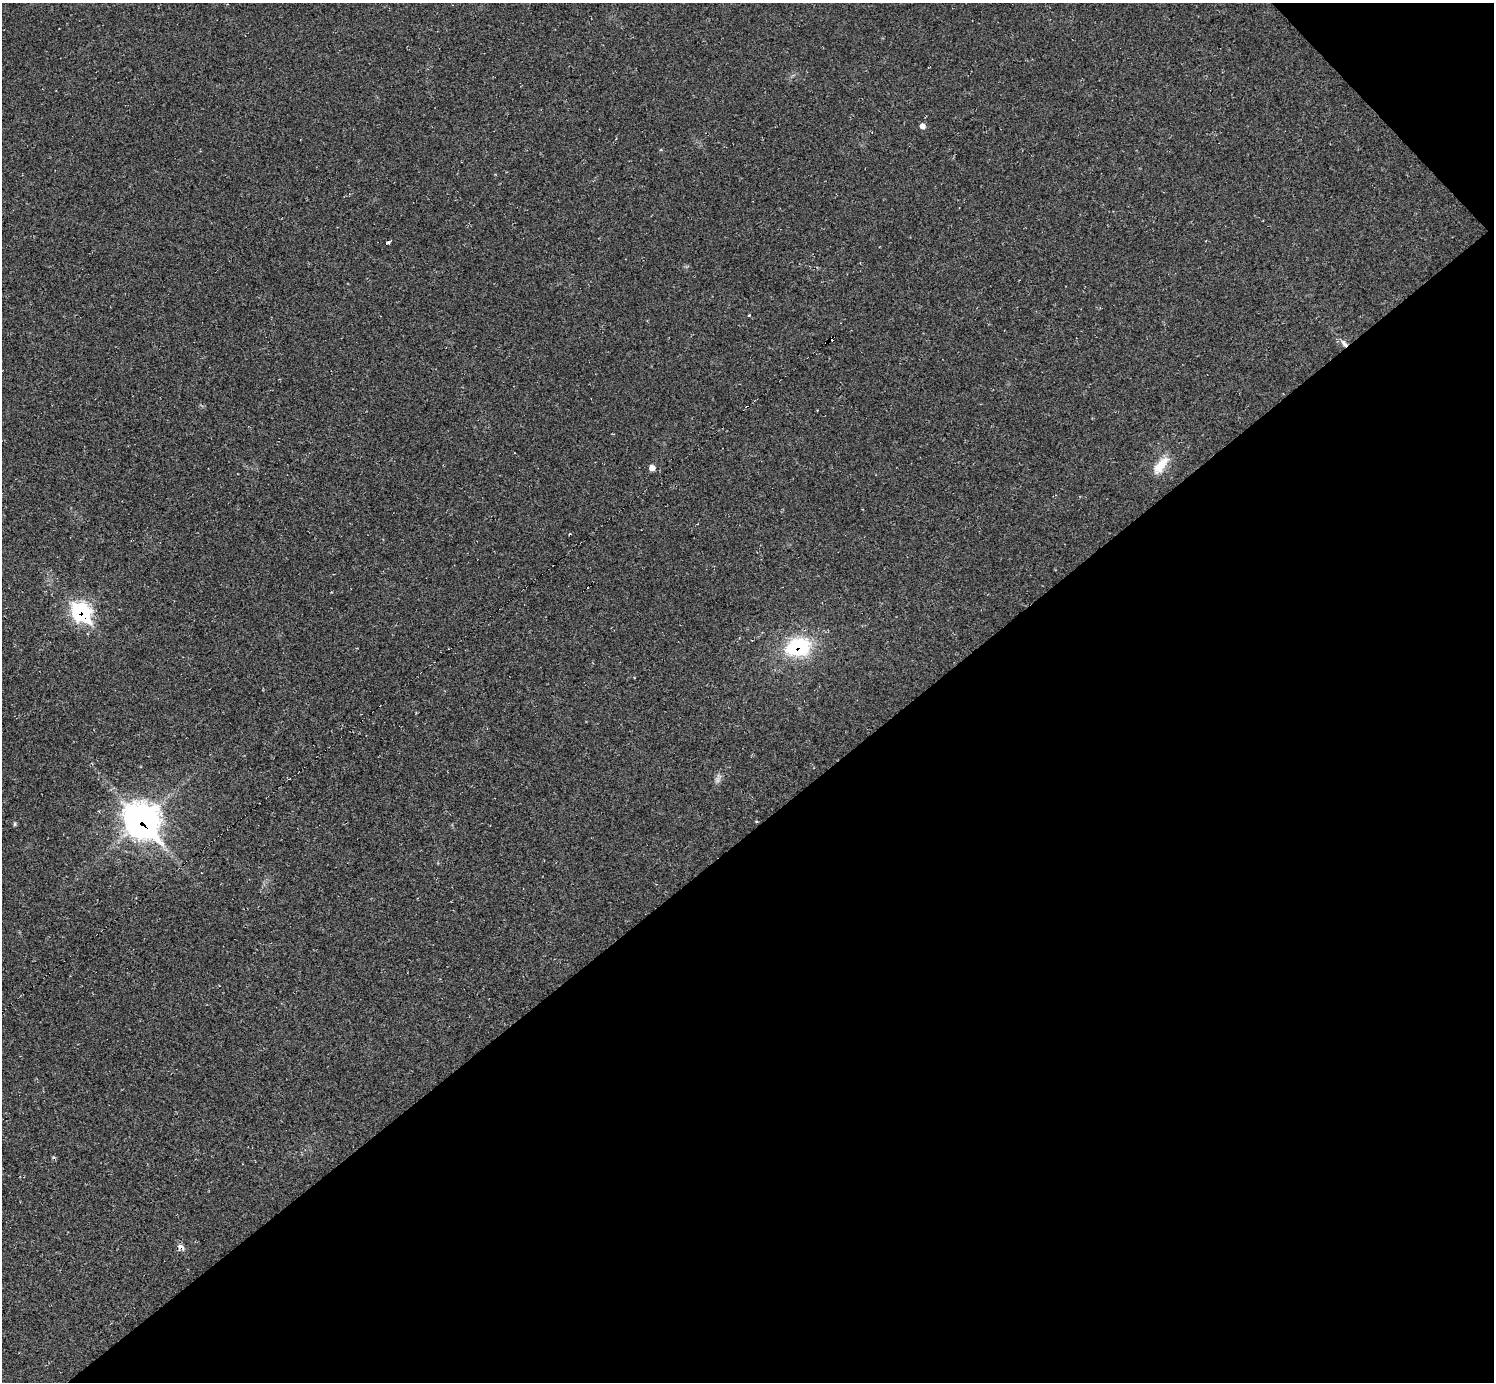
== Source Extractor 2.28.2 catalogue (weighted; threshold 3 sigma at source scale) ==
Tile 12 of 4 x 4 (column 4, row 3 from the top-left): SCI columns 4479-5970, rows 1676-3055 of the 5970 x 5968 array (HDU 1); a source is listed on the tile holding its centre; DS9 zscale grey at full resolution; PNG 1496 x 1384 px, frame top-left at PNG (2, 3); no overlay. Shown black and unused: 41% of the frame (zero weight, under 2 of 3 exposures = <1% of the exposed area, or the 3 px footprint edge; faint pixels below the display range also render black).
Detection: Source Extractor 2.28.2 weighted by HDU 2 'WHT'; one run over the whole footprint, this tile lists its part. Background 0.0355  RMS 0.0063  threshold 0.0283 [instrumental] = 3 sigma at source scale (4.5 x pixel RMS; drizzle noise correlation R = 1.50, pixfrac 1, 0.05/0.05 arcsec/px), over >= 5 px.
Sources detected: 14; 1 cosmic-ray / hot-pixel residue — not listed; the other 13 listed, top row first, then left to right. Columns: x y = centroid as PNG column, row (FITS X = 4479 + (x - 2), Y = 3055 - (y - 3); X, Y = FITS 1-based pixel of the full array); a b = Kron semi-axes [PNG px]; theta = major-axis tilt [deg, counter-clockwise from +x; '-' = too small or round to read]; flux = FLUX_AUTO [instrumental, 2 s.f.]
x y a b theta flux
922 126 7 7 - 2.5
388 242 6 3 24 1.8
831 339 4 4 - 89
1344 344 11 6 -56 2.8
1161 465 28 11 52 11
652 468 7 6 - 3.3
81 612 12 9 -44 110
798 647 23 17 12 53
718 778 17 6 68 2.9
142 820 17 14 -45 660
15 824 5 4 - 1
54 1157 5 3 - 0.75
181 1247 11 6 -31 2.9
Overlapping masked pixels (flux is a lower limit): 6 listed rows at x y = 831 339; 1344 344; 81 612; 798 647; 142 820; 181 1247